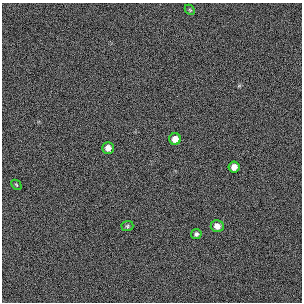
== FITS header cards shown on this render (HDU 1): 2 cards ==
NAXIS1  =                  300 / length of original image axis
NAXIS2  =                  300 / length of original image axis

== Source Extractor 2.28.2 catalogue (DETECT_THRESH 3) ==
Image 300 x 300 px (HDU 1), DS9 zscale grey, 1 PNG px = 1 image px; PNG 304 x 304 px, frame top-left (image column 1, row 300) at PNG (2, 3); each listed source drawn as its Kron ellipse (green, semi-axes under 4 px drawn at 4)
Background 385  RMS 67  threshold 200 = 3 sigma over >= 5 px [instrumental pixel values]
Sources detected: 8; all 8 listed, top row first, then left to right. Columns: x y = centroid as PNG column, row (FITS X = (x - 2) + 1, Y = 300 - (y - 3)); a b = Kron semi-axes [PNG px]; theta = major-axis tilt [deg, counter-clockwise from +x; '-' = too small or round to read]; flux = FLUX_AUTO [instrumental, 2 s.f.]
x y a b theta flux
190 10 6 4 -45 5300
175 139 6 6 - 34000
108 148 6 5 - 25000
234 167 5 5 - 27000
16 185 6 3 -44 4400
127 226 6 5 - 6600
217 226 6 6 - 26000
196 234 5 5 - 11000